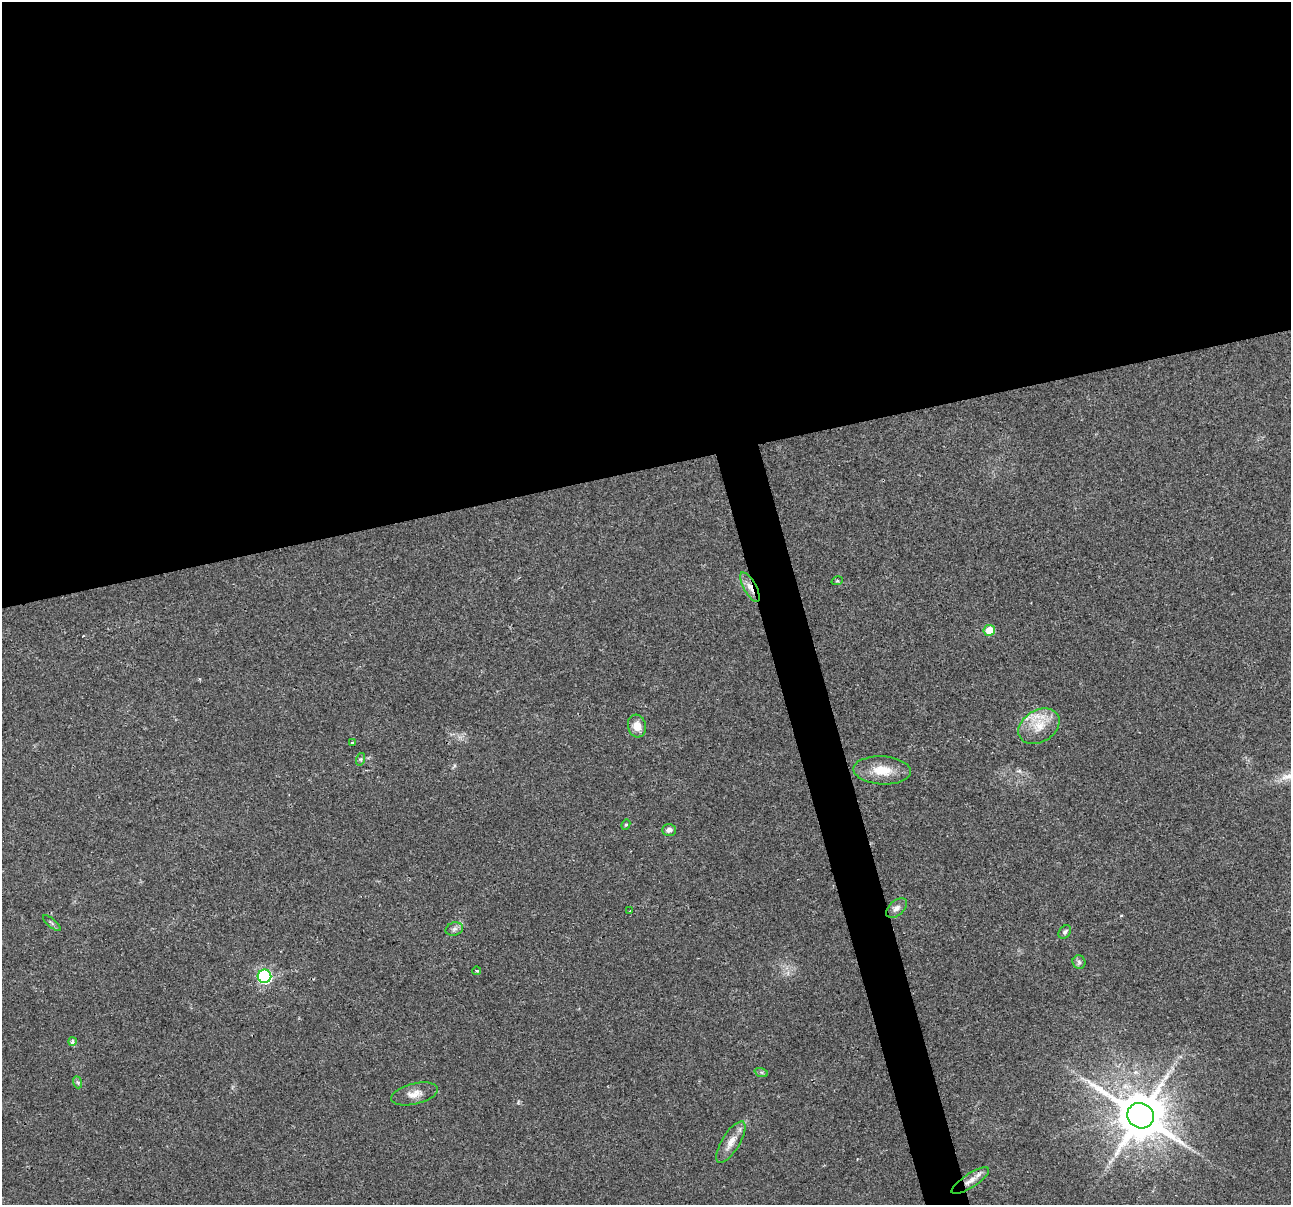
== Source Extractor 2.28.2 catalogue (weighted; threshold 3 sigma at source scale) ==
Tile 2 of 4 x 4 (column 2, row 1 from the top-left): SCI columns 1290-2578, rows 3704-4906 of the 5155 x 4952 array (HDU 1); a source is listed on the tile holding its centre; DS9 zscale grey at full resolution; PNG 1293 x 1207 px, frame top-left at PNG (2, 2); each listed source drawn as its Kron ellipse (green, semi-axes under 4 px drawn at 4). Shown black and unused: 41% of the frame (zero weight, under 2 of 3 exposures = <1% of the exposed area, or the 3 px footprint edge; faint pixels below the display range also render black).
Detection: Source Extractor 2.28.2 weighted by HDU 2 'WHT'; one run over the whole footprint, this tile lists its part. Background 0.0234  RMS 0.0043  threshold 0.0193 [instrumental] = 3 sigma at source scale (4.5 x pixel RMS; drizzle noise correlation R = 1.50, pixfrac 1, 0.0396/0.0396 arcsec/px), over >= 5 px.
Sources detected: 27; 1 cosmic-ray / hot-pixel residue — neither listed nor drawn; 1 inside a brighter listed object's ellipse — not listed separately; the other 25 listed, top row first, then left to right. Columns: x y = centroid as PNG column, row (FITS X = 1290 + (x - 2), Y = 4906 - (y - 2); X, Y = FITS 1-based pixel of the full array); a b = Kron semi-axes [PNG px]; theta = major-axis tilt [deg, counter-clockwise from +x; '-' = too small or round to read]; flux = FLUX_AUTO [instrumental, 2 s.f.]
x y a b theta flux
837 581 6 3 17 0.44
750 587 16 6 -61 3.6
989 630 5 5 - 8
637 726 11 9 -75 4.4
1039 726 22 16 31 9.8
353 743 4 3 - 0.56
361 759 6 4 71 0.64
882 770 29 14 -4 9.6
626 825 5 4 - 0.58
669 830 7 6 - 1.5
896 908 12 7 41 2.2
630 911 3 2 - 0.4
52 923 11 3 -41 0.72
454 929 9 6 16 1.5
1065 932 7 5 53 1.1
1079 962 6 6 - 1.1
477 971 4 3 - 0.71
264 976 7 6 - 73
72 1041 4 4 - 2
761 1072 7 4 -18 0.72
77 1082 6 4 -70 0.7
414 1094 24 10 14 4.4
1140 1116 14 12 -32 2200
731 1142 24 9 59 4.8
970 1181 22 7 33 3.5
Overlapping masked pixels (flux is a lower limit): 2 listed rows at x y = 750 587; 970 1181